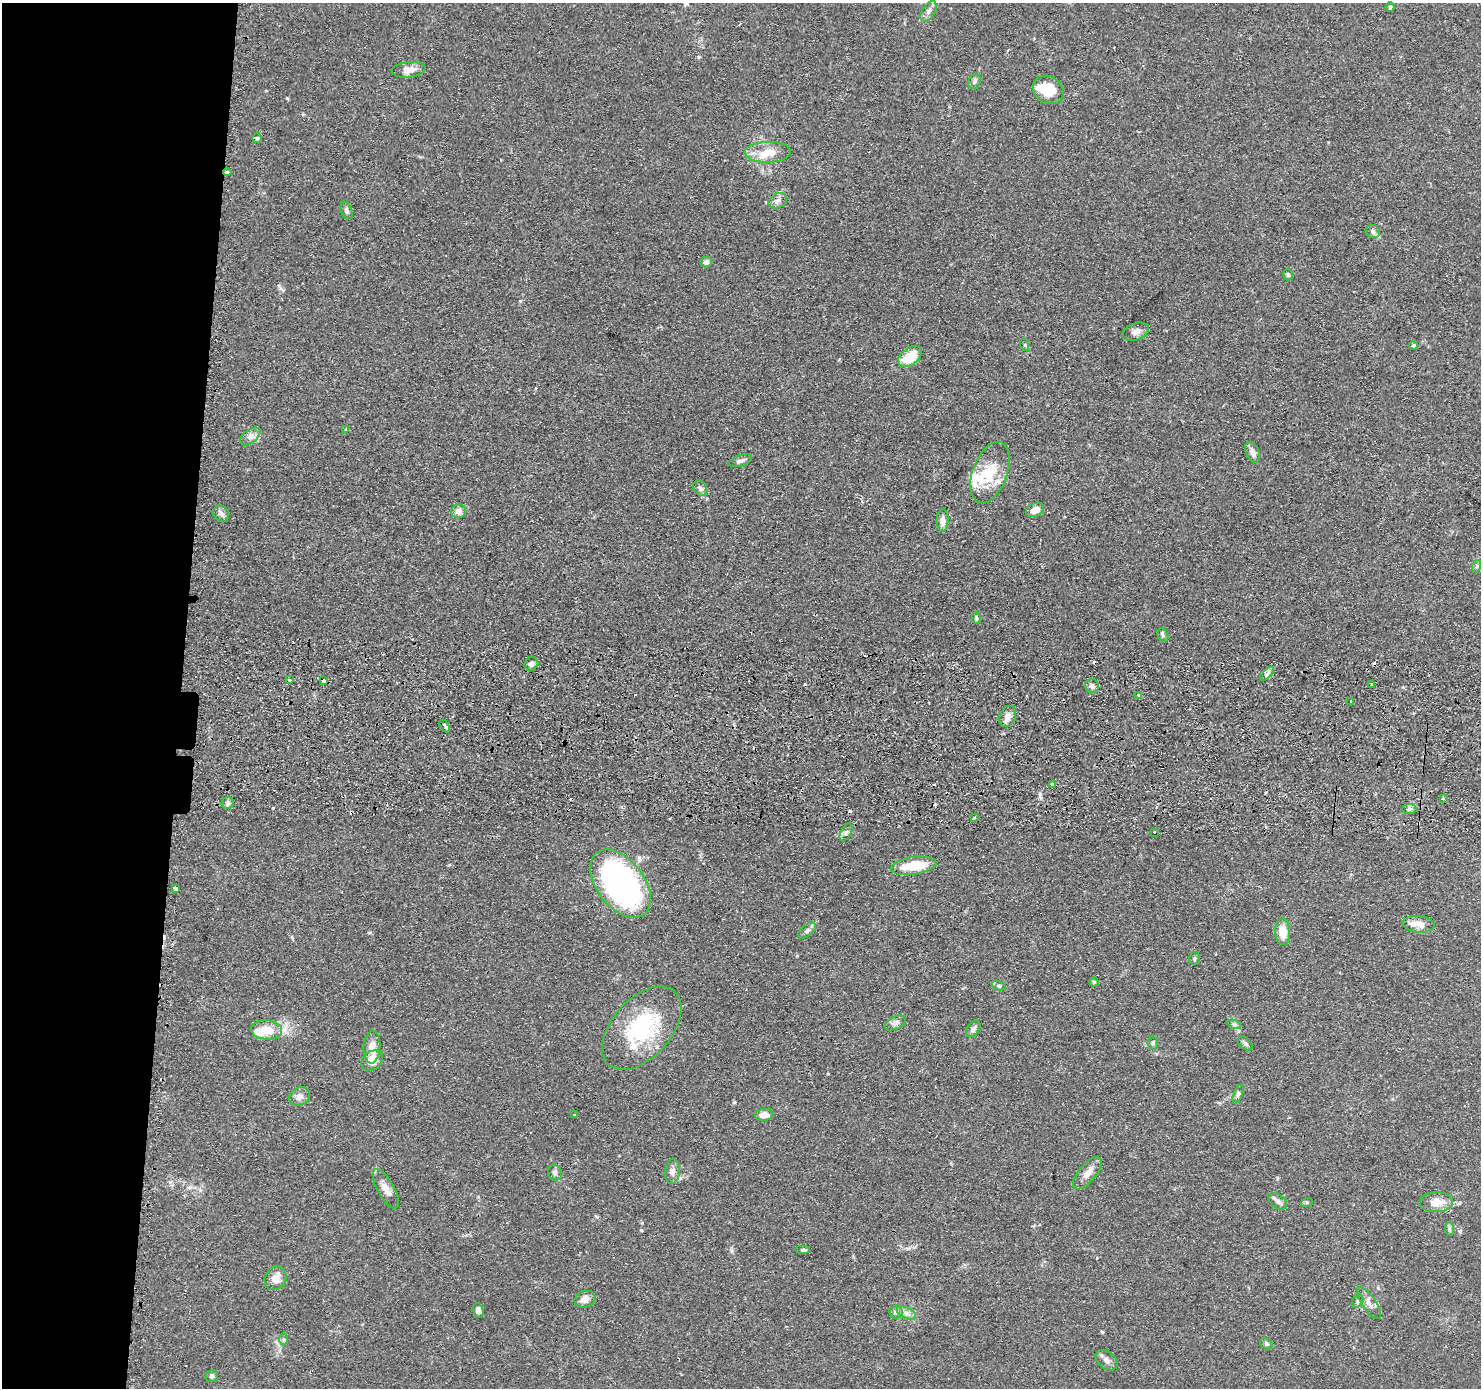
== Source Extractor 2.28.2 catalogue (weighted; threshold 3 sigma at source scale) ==
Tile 4 of 3 x 3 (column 1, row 2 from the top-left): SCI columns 69-1547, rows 1651-3036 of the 4526 x 4586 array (HDU 1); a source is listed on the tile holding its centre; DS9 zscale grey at full resolution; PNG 1483 x 1390 px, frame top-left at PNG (2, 3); each listed source drawn as its Kron ellipse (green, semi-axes under 4 px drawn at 4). Shown black and unused: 12% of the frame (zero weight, under 2 of 3 exposures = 5% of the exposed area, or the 3 px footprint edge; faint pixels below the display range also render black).
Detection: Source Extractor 2.28.2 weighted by HDU 2 'WHT'; one run over the whole footprint, this tile lists its part. Background 0.0675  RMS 0.0058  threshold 0.0263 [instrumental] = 3 sigma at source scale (4.5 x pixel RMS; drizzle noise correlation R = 1.50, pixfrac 1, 0.05/0.05 arcsec/px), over >= 5 px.
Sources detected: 107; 3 inside a brighter object's white glare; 10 cosmic-ray / hot-pixel residue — neither listed nor drawn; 5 inside a brighter listed object's ellipse — not listed separately; the other 89 listed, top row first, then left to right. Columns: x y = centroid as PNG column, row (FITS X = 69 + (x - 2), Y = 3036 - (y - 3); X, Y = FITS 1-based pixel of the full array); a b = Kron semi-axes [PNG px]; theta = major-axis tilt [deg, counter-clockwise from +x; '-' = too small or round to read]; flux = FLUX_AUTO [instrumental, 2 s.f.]
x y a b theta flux
1390 7 5 4 - 0.89
928 11 11 6 58 2.5
408 70 17 7 6 4.5
974 82 8 6 71 1.4
1048 90 16 13 -35 13
257 138 5 4 - 0.83
768 152 23 10 1 9.3
227 172 4 4 - 0.9
778 201 10 7 25 2.4
347 211 9 5 -69 1.4
1373 231 7 6 - 1.7
706 262 6 5 - 2.2
1288 275 6 5 - 1.1
1136 332 14 8 19 3.3
1025 345 6 4 -72 0.85
1413 345 5 4 - 1
910 357 13 8 37 15
346 429 3 2 - 0.42
250 436 12 6 36 2.8
1253 452 11 6 -64 3.3
740 461 12 5 18 2.2
990 473 32 17 69 19
700 488 8 6 -54 1.9
1035 510 9 6 27 4.7
458 511 7 7 - 3.9
221 513 9 7 -46 2.3
943 520 11 6 88 3.1
1477 566 6 4 71 0.96
976 618 6 4 -82 0.82
1163 635 7 5 -60 1.2
531 664 7 6 - 2.7
1267 674 9 3 45 1.3
289 680 3 3 - 4.1
324 681 4 3 - 2.4
1372 684 3 3 - 0.59
1092 686 7 6 - 2.3
1139 695 3 3 - 1.4
1351 701 3 2 - 0.8
1008 716 11 8 66 4.1
445 726 7 3 -59 1.4
1052 784 3 3 - 2.8
1443 799 3 3 - 1
228 803 6 6 - 1.8
1409 809 7 5 2 1.3
974 817 4 3 - 0.86
846 832 9 5 62 1.6
1154 832 3 2 - 1.2
914 866 23 8 8 17
621 884 39 23 -53 230
176 888 4 3 - 6
1419 924 16 8 -4 6.5
807 931 11 5 38 1.9
1283 932 13 7 -87 9.4
1194 958 6 5 - 0.96
1094 982 4 4 - 0.76
998 986 7 4 -19 1.2
895 1023 11 6 26 2.2
1234 1024 7 4 -18 1.1
642 1028 49 29 48 52
973 1029 9 6 52 2
266 1030 15 9 -6 12
1153 1043 7 5 -81 1
1245 1044 8 5 -44 1.3
372 1047 16 8 85 5.3
372 1061 12 9 39 8.5
1238 1094 10 4 69 1.2
300 1096 11 8 30 3.1
574 1115 4 3 - 0.57
764 1115 9 6 7 4.5
672 1171 12 7 84 3.2
555 1172 8 7 - 1.7
1087 1173 20 8 50 4.9
386 1189 22 8 -60 4.9
1278 1201 10 6 -37 2.5
1307 1202 6 4 18 0.67
1436 1202 16 10 2 8.2
1449 1229 7 4 -88 1.1
803 1250 7 4 0 1.1
276 1278 12 10 57 5.4
585 1299 11 8 22 4
1358 1301 7 5 60 1.3
1369 1303 19 7 -56 3.7
478 1310 7 5 -75 2
896 1312 6 6 - 1.4
906 1313 10 5 -26 2.3
283 1339 6 4 -89 0.9
1266 1344 6 5 - 1.2
1106 1360 12 8 -41 2.8
212 1376 6 5 - 1.3
Overlapping masked pixels (flux is a lower limit): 1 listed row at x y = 324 681
Unlisted compact peaks at least as high as the median listed source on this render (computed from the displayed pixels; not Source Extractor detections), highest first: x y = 734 1102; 287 98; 273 808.